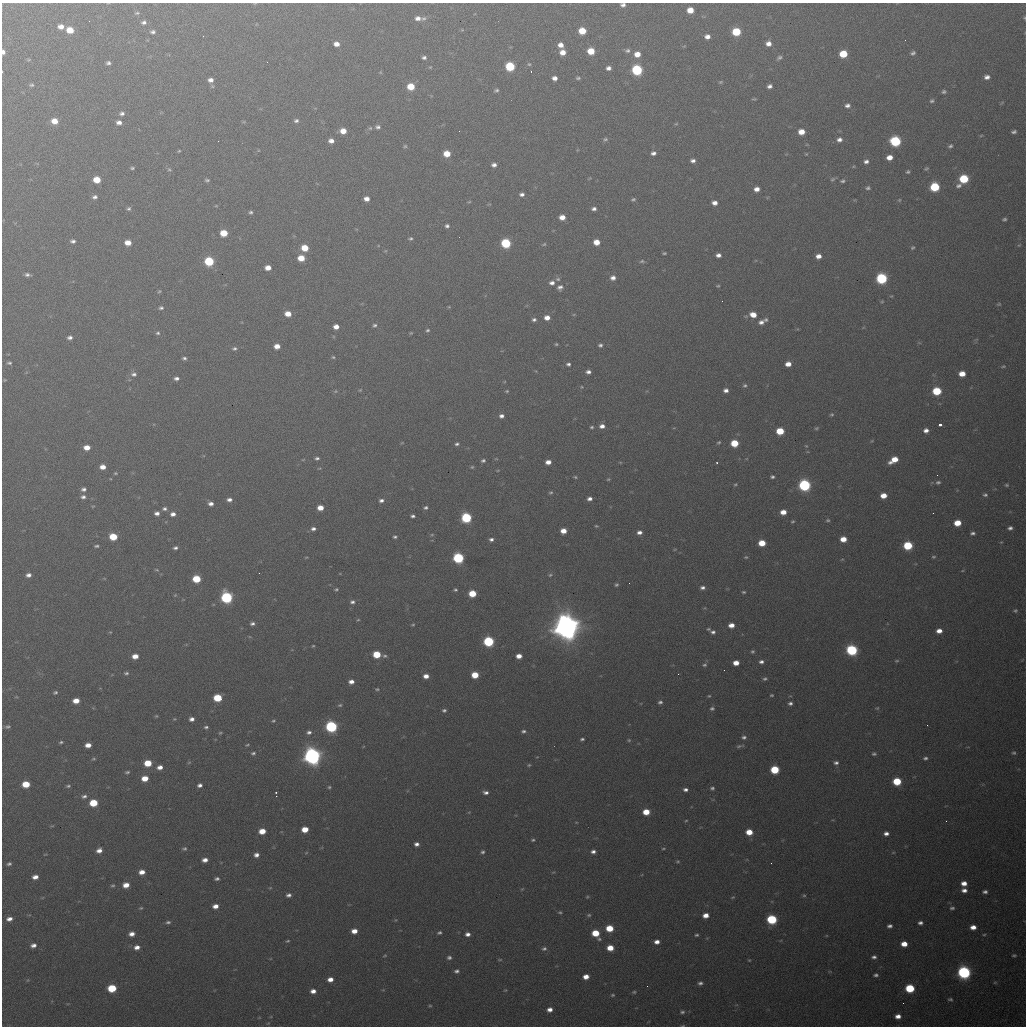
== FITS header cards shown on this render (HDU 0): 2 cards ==
NAXIS1  =                 1024 / length of data axis 1
NAXIS2  =                 1024 / length of data axis 2

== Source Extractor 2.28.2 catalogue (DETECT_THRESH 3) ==
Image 1024 x 1024 px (HDU 0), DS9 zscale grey, 1 PNG px = 1 image px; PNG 1028 x 1028 px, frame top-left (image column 1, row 1024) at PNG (2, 3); no overlay
Background 531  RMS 19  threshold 55.8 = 3 sigma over >= 5 px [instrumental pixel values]
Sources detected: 427; all 427 listed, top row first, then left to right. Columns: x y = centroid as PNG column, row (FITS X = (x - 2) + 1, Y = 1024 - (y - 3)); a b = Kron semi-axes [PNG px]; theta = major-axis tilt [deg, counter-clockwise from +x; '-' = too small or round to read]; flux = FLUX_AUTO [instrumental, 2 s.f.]
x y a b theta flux
255 3 5 3 - 1.1e+03
623 5 6 5 - 4.2e+03
690 10 6 5 - 1.7e+04
137 13 7 4 10 2.1e+03
418 18 7 5 -2 6.1e+03
424 18 7 5 37 3.2e+03
1024 18 5 3 - 1.3e+03
144 22 6 5 - 3.8e+03
61 27 7 5 -4 7.6e+03
70 30 6 5 - 2.1e+04
582 31 6 5 - 2.6e+04
153 32 6 4 4 3.2e+03
736 32 6 5 - 5.3e+04
203 36 2 2 - 5.7e+02
707 37 5 4 - 7.1e+03
336 44 6 5 - 9.0e+03
768 44 6 5 - 7.6e+03
561 45 6 5 - 8.5e+03
591 51 6 5 - 2.6e+04
627 51 7 6 - 3.4e+03
3 52 5 4 - 4.7e+03
563 52 6 6 - 1.1e+04
913 53 6 5 - 2.9e+03
637 54 6 6 - 1.4e+04
843 54 6 5 - 3.8e+04
779 57 7 5 30 2.8e+03
424 58 5 4 - 3.2e+03
108 63 5 4 - 3.1e+03
529 64 5 5 - 1.9e+03
510 66 6 6 - 7.4e+04
608 68 5 5 - 5.0e+03
637 70 6 6 - 1.4e+05
531 71 2 2 - 8.3e+02
987 77 5 4 - 5.3e+03
555 78 5 4 - 6.6e+03
578 78 6 4 1 2.2e+03
210 80 7 5 -4 6.2e+03
721 82 5 4 - 1.6e+03
31 85 6 4 1 1.9e+03
770 86 5 4 - 4.3e+03
411 87 6 5 - 2.9e+04
496 90 5 4 - 2.4e+03
944 92 5 4 - 2.5e+03
754 99 5 3 - 1.5e+03
932 101 5 4 - 2.2e+03
847 105 7 6 - 4.6e+03
122 113 6 5 - 3.6e+03
54 121 7 5 -8 1.4e+04
296 121 6 5 - 3.2e+03
119 122 5 4 - 6.0e+03
676 124 5 3 - 1.1e+03
378 127 7 5 -7 3.8e+03
370 128 6 5 - 2.5e+03
343 131 6 5 - 1.5e+04
459 131 2 2 - 1.5e+03
801 132 6 5 - 1.6e+04
1014 132 5 4 - 3.1e+03
605 139 7 5 11 2.6e+03
839 140 7 6 - 5.7e+03
331 141 6 5 - 7.1e+03
895 141 7 6 - 1.2e+05
405 146 5 5 - 1.7e+03
950 146 5 4 - 2.4e+03
179 151 4 3 - 1.2e+03
653 153 6 5 - 4.5e+03
447 154 5 5 - 2.3e+04
806 154 4 4 - 1.2e+03
889 157 6 4 8 1.1e+04
693 161 5 4 - 4.3e+03
866 161 6 5 - 4.6e+03
494 165 5 4 - 4.9e+03
132 168 4 3 - 1.7e+03
169 169 6 4 -16 1.8e+03
926 169 5 3 - 1.6e+03
908 172 4 3 - 1.9e+03
833 179 7 5 32 2.5e+03
964 179 6 5 - 6.6e+04
97 180 6 5 - 2.4e+04
207 180 5 4 - 2.2e+03
842 181 6 5 - 2.4e+03
959 186 8 6 20 4.3e+03
935 187 6 6 - 7.4e+04
868 188 6 5 - 2.5e+03
757 189 6 5 - 8.5e+03
522 194 5 4 - 4.0e+03
95 197 5 4 - 3.6e+03
367 199 5 4 - 8.0e+03
633 199 6 4 6 2.2e+03
899 200 5 4 - 1.3e+03
469 202 5 3 - 1.1e+03
715 203 6 5 - 7.5e+03
129 209 6 5 - 2.6e+03
594 209 5 3 - 3.9e+03
251 212 4 4 - 2.3e+03
562 217 5 5 - 1.1e+04
1004 219 4 3 - 2.1e+03
447 226 4 4 - 3.0e+03
224 233 6 5 - 2.9e+04
410 238 5 3 - 2.0e+03
73 241 5 4 - 3.6e+03
596 242 5 5 - 1.6e+04
128 243 6 5 - 1.4e+04
506 243 6 5 - 9.4e+04
544 244 6 4 30 1.7e+03
1019 245 6 4 43 1.5e+03
305 248 6 5 - 2.6e+04
912 248 5 4 - 1.9e+03
385 251 5 3 - 1.2e+03
664 253 4 3 - 1.6e+03
718 255 5 4 - 5.3e+03
818 256 5 5 - 8.4e+03
301 258 6 5 - 2.1e+04
209 261 6 5 - 7.8e+04
642 261 8 5 1 2.4e+03
268 268 5 4 - 1.2e+04
27 275 6 4 -8 3.6e+03
613 278 6 5 - 6.5e+03
881 278 6 6 - 1.5e+05
558 279 6 5 - 2.4e+03
552 283 6 5 - 5.6e+03
718 286 4 3 - 1.2e+03
560 287 7 6 - 4.8e+03
159 291 5 4 - 1.5e+03
882 301 5 4 - 1.3e+03
999 304 6 4 15 1.6e+03
449 307 4 3 - 9.9e+02
161 308 6 4 3 2.6e+03
288 314 6 5 - 1.5e+04
753 315 7 6 - 1.4e+04
547 318 6 5 - 9.9e+03
534 320 6 5 - 3.3e+03
766 320 6 5 - 2.4e+03
761 322 7 6 - 5.5e+03
374 325 5 4 - 2.6e+03
336 327 5 4 - 9.1e+03
428 330 5 4 - 2.1e+03
158 333 6 5 - 2.5e+03
411 333 5 4 - 1.3e+03
70 337 6 4 13 4.1e+03
556 344 3 3 - 1.5e+03
600 345 5 4 - 2.9e+03
277 346 5 4 - 1.1e+04
234 348 6 4 12 2.7e+03
333 357 4 4 - 1.6e+03
184 358 5 4 - 2.7e+03
9 363 6 4 -7 2.3e+03
568 364 5 4 - 3.1e+03
788 364 5 4 - 1.1e+04
1003 366 7 4 20 1.6e+03
588 372 5 4 - 4.5e+03
134 374 8 6 6 4.6e+03
962 374 6 5 - 1.6e+04
176 378 6 4 1 4.1e+03
5 380 4 3 - 1.2e+03
745 385 5 5 - 2.3e+03
582 387 4 4 - 1.2e+03
360 390 6 3 44 1.2e+03
726 390 5 4 - 5.4e+03
335 391 6 5 - 1.7e+03
507 391 5 4 - 1.6e+03
937 391 6 5 - 5.8e+04
832 414 5 5 - 1.8e+03
501 416 5 4 - 4.9e+03
940 425 4 3 - 5.8e+03
602 426 6 5 - 6.9e+03
592 427 4 3 - 1.9e+03
816 428 6 4 27 1.8e+03
926 430 6 5 - 6.3e+03
780 431 6 5 - 3.8e+04
719 442 4 4 - 1.6e+03
734 443 6 5 - 3.8e+04
457 444 5 4 - 2.7e+03
806 446 5 4 - 1.2e+03
87 447 6 5 - 1.2e+04
317 458 5 4 - 2.7e+03
303 460 5 3 - 1.0e+03
894 460 9 5 31 2.1e+04
483 461 5 4 - 2.7e+03
548 462 5 4 - 9.1e+03
620 462 5 3 - 1.1e+03
717 463 3 2 - 1.4e+03
103 467 5 4 - 1.0e+04
472 467 5 5 - 1.7e+03
498 470 5 3 - 1.0e+03
115 473 5 4 - 1.4e+03
937 475 2 2 - 5.7e+02
575 477 4 3 - 1.5e+03
772 477 4 3 - 2.5e+03
608 479 5 4 - 1.4e+03
938 482 6 5 - 2.7e+03
735 484 4 3 - 1.3e+03
804 485 6 6 - 2.2e+05
1007 485 5 4 - 1.7e+03
83 489 6 5 - 3.7e+03
551 492 5 4 - 1.9e+03
985 495 5 4 - 2.6e+03
883 496 6 4 8 1.5e+04
83 497 6 5 - 3.7e+03
590 499 5 4 - 5.0e+03
229 500 6 4 0 5.0e+03
381 500 6 4 7 3.9e+03
211 504 6 5 - 6.1e+03
93 506 5 3 - 9.9e+02
320 508 5 4 - 1.4e+04
426 508 5 4 - 2.7e+03
164 509 6 5 - 3.3e+03
783 512 5 4 - 1.3e+04
157 513 5 4 - 5.3e+03
933 513 2 2 - 7.2e+02
173 514 6 5 - 6.3e+03
413 516 4 3 - 3.0e+03
466 518 6 5 - 1.2e+05
828 520 6 4 11 1.9e+03
792 521 4 3 - 1.5e+03
957 523 6 5 - 2.2e+04
596 526 4 3 - 1.2e+03
1010 528 5 4 - 3.8e+03
313 529 6 5 - 4.2e+03
563 531 5 5 - 1.3e+04
639 532 5 4 - 5.5e+03
973 533 5 4 - 3.1e+03
432 535 6 4 1 1.5e+03
113 537 6 5 - 3.7e+04
395 537 5 4 - 2.3e+03
491 539 5 4 - 3.8e+03
843 539 5 5 - 1.6e+04
1001 542 4 4 - 1.1e+03
762 543 6 5 - 2.5e+04
908 545 6 5 - 7.2e+04
96 546 5 3 - 2.2e+03
175 548 5 4 - 3.2e+03
675 549 4 3 - 9.7e+02
306 557 4 3 - 1.1e+03
746 557 5 4 - 1.5e+03
933 557 6 4 1 1.7e+03
458 558 6 5 - 1.5e+05
156 570 5 3 - 1.4e+03
259 573 2 2 - 5.2e+02
28 575 5 4 - 5.0e+03
550 575 5 5 - 1.8e+03
197 579 6 5 - 4.4e+04
629 583 2 2 - 8.3e+02
616 585 4 4 - 1.9e+03
702 588 6 4 2 4.1e+03
336 589 5 3 - 1.7e+03
455 590 4 3 - 1.9e+03
744 592 4 3 - 1.7e+03
472 593 5 5 - 3.5e+04
175 595 4 3 - 1.2e+03
227 597 6 6 - 1.9e+05
352 602 6 5 - 3.7e+03
1015 611 4 4 - 1.8e+03
358 620 5 3 - 1.2e+03
252 624 5 4 - 3.4e+03
413 625 4 3 - 1.3e+03
731 625 5 4 - 1.1e+04
566 627 9 9 - 2.0e+06
708 629 5 4 - 1.6e+03
939 631 5 4 - 8.9e+03
110 632 4 3 - 1.1e+03
713 632 6 5 - 3.6e+03
489 641 6 5 - 1.3e+05
313 646 3 3 - 1.2e+03
852 650 6 6 - 1.6e+05
752 651 5 4 - 2.1e+03
377 654 6 5 - 3.9e+04
135 656 6 5 - 1.2e+04
385 656 6 5 - 2.5e+03
519 656 5 4 - 1.1e+04
897 661 6 5 - 1.7e+03
761 662 6 4 9 3.9e+03
736 663 5 4 - 1.3e+04
704 665 6 5 - 2.4e+03
126 673 7 5 1 2.6e+03
475 675 5 5 - 2.9e+04
426 676 5 4 - 9.1e+03
765 679 6 4 19 2.4e+03
351 682 6 5 - 7.4e+03
377 689 6 4 1 1.6e+03
55 692 4 3 - 2.1e+03
771 695 3 2 - 1.5e+03
709 696 4 3 - 1.2e+03
218 698 6 5 - 4.6e+04
76 701 6 4 8 1.4e+04
660 702 5 4 - 2.8e+03
790 703 5 4 - 3.3e+03
340 705 5 4 - 1.8e+03
712 708 5 4 - 2.4e+03
877 708 5 4 - 1.4e+03
444 710 5 4 - 2.5e+03
156 716 4 4 - 1.3e+03
174 719 5 4 - 1.4e+03
192 719 5 4 - 5.5e+03
273 721 5 4 - 1.6e+03
927 725 2 2 - 6.7e+02
331 726 6 6 - 2.0e+05
8 727 7 4 10 2.7e+03
206 727 5 4 - 2.5e+03
523 731 6 4 11 2.8e+03
309 732 6 4 14 3.8e+03
220 733 5 4 - 1.6e+03
744 737 6 4 -8 3.0e+03
582 739 4 3 - 2.3e+03
629 740 5 4 - 1.5e+03
61 742 5 3 - 1.9e+03
88 745 5 4 - 9.7e+03
247 745 5 3 - 1.4e+03
740 746 11 4 10 2.7e+03
253 753 6 4 15 2.5e+03
1014 753 6 5 - 2.4e+03
874 754 6 4 11 2.4e+03
312 756 7 7 - 8.4e+05
925 758 6 5 - 2.8e+03
94 759 5 4 - 1.6e+03
189 762 6 3 20 1.4e+03
148 763 6 5 - 3.1e+04
836 763 6 5 - 3.6e+03
529 765 5 4 - 1.5e+03
160 767 7 5 10 7.9e+03
775 770 6 5 - 5.6e+04
127 772 6 4 11 2.3e+03
145 778 6 5 - 1.7e+04
897 781 6 5 - 4.9e+04
26 784 6 5 - 2.9e+04
200 785 5 4 - 4.3e+03
68 786 6 4 10 2.1e+03
329 787 4 3 - 1.6e+03
712 788 5 4 - 2.4e+03
685 789 5 3 - 3.9e+03
276 792 3 2 - 1.6e+03
486 792 6 4 -6 4.4e+03
84 796 7 5 14 3.9e+03
93 803 6 5 - 4.1e+04
646 812 6 5 - 2.4e+04
686 821 4 3 - 1.1e+03
946 821 2 2 - 7.7e+02
576 822 4 2 - 8.7e+02
305 829 5 5 - 2.0e+04
262 831 6 5 - 2.0e+04
749 832 6 5 - 2.1e+04
886 833 5 4 - 5.5e+03
533 840 4 4 - 1.8e+03
417 844 5 4 - 4.9e+03
663 848 4 2 - 1.3e+03
184 849 6 4 -1 2.3e+03
99 850 6 5 - 7.9e+03
483 852 5 5 - 2.6e+03
593 852 5 4 - 4.5e+03
306 853 5 3 - 1.1e+03
893 853 5 3 - 9.7e+02
45 854 5 3 - 9.2e+02
256 855 5 5 - 5.5e+03
205 860 5 4 - 7.1e+03
678 861 5 4 - 1.5e+03
771 863 2 2 - 8.2e+02
9 864 4 3 - 2.5e+03
142 872 6 5 - 9.9e+03
35 877 5 4 - 7.7e+03
217 879 4 3 - 3.0e+03
964 883 6 5 - 9.8e+03
113 885 5 5 - 1.9e+03
126 885 6 5 - 1.3e+04
270 888 5 3 - 1.2e+03
522 889 5 3 - 1.2e+03
964 890 6 5 - 6.4e+03
985 892 5 4 - 3.5e+03
289 895 5 4 - 4.2e+03
804 895 5 4 - 1.5e+03
587 897 5 3 - 1.3e+03
733 897 5 3 - 1.2e+03
215 906 5 4 - 8.6e+03
141 908 6 4 19 1.6e+03
952 908 6 4 2 2.5e+03
560 912 5 3 - 1.7e+03
589 915 5 4 - 1.9e+03
706 915 5 4 - 1.1e+04
9 919 6 4 11 6.7e+03
772 919 6 5 - 1.0e+05
395 920 5 3 - 1.1e+03
168 922 6 4 8 2.8e+03
920 923 5 4 - 3.8e+03
890 926 5 4 - 3.8e+03
973 927 5 4 - 9.5e+03
609 928 6 5 - 3.1e+04
354 931 5 4 - 1.2e+04
439 933 5 4 - 2.4e+03
595 933 6 5 - 3.2e+04
132 934 5 4 - 7.9e+03
468 934 5 4 - 5.4e+03
697 935 5 3 - 1.9e+03
984 935 5 3 - 1.3e+03
599 939 6 5 - 2.1e+03
288 941 5 3 - 1.5e+03
657 942 5 4 - 7.6e+03
904 944 6 5 - 1.5e+04
33 945 6 5 - 5.7e+03
137 947 6 5 - 7.3e+03
610 948 6 5 - 1.9e+04
544 949 6 5 - 3.0e+03
385 955 6 4 17 1.4e+03
1014 955 5 4 - 1.7e+03
874 957 6 5 - 3.9e+03
449 958 6 5 - 3.2e+03
500 960 7 3 0 1.3e+03
749 960 4 3 - 1.1e+03
457 971 5 4 - 3.4e+03
964 972 7 6 - 3.3e+05
876 975 5 4 - 2.9e+03
586 977 5 4 - 1.1e+04
330 979 5 4 - 9.5e+03
28 980 5 3 - 1.1e+03
995 982 6 3 1 1.4e+03
700 983 5 4 - 3.4e+03
112 988 6 5 - 5.1e+04
910 988 6 5 - 7.0e+04
505 990 5 4 - 1.2e+03
313 991 6 5 - 7.7e+03
634 992 5 4 - 1.7e+03
613 995 5 4 - 1.6e+03
950 999 6 4 -6 2.0e+03
903 1003 3 2 - 9.6e+02
430 1006 4 4 - 1.3e+03
550 1010 6 5 - 7.7e+03
682 1012 7 5 1 2.8e+03
898 1016 5 4 - 8.1e+03
268 1023 6 3 19 1.3e+03
683 1026 6 3 9 1.2e+03
At the frame edge (FLAGS 8, measured only in part): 5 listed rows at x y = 255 3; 623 5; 1024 18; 3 52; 683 1026